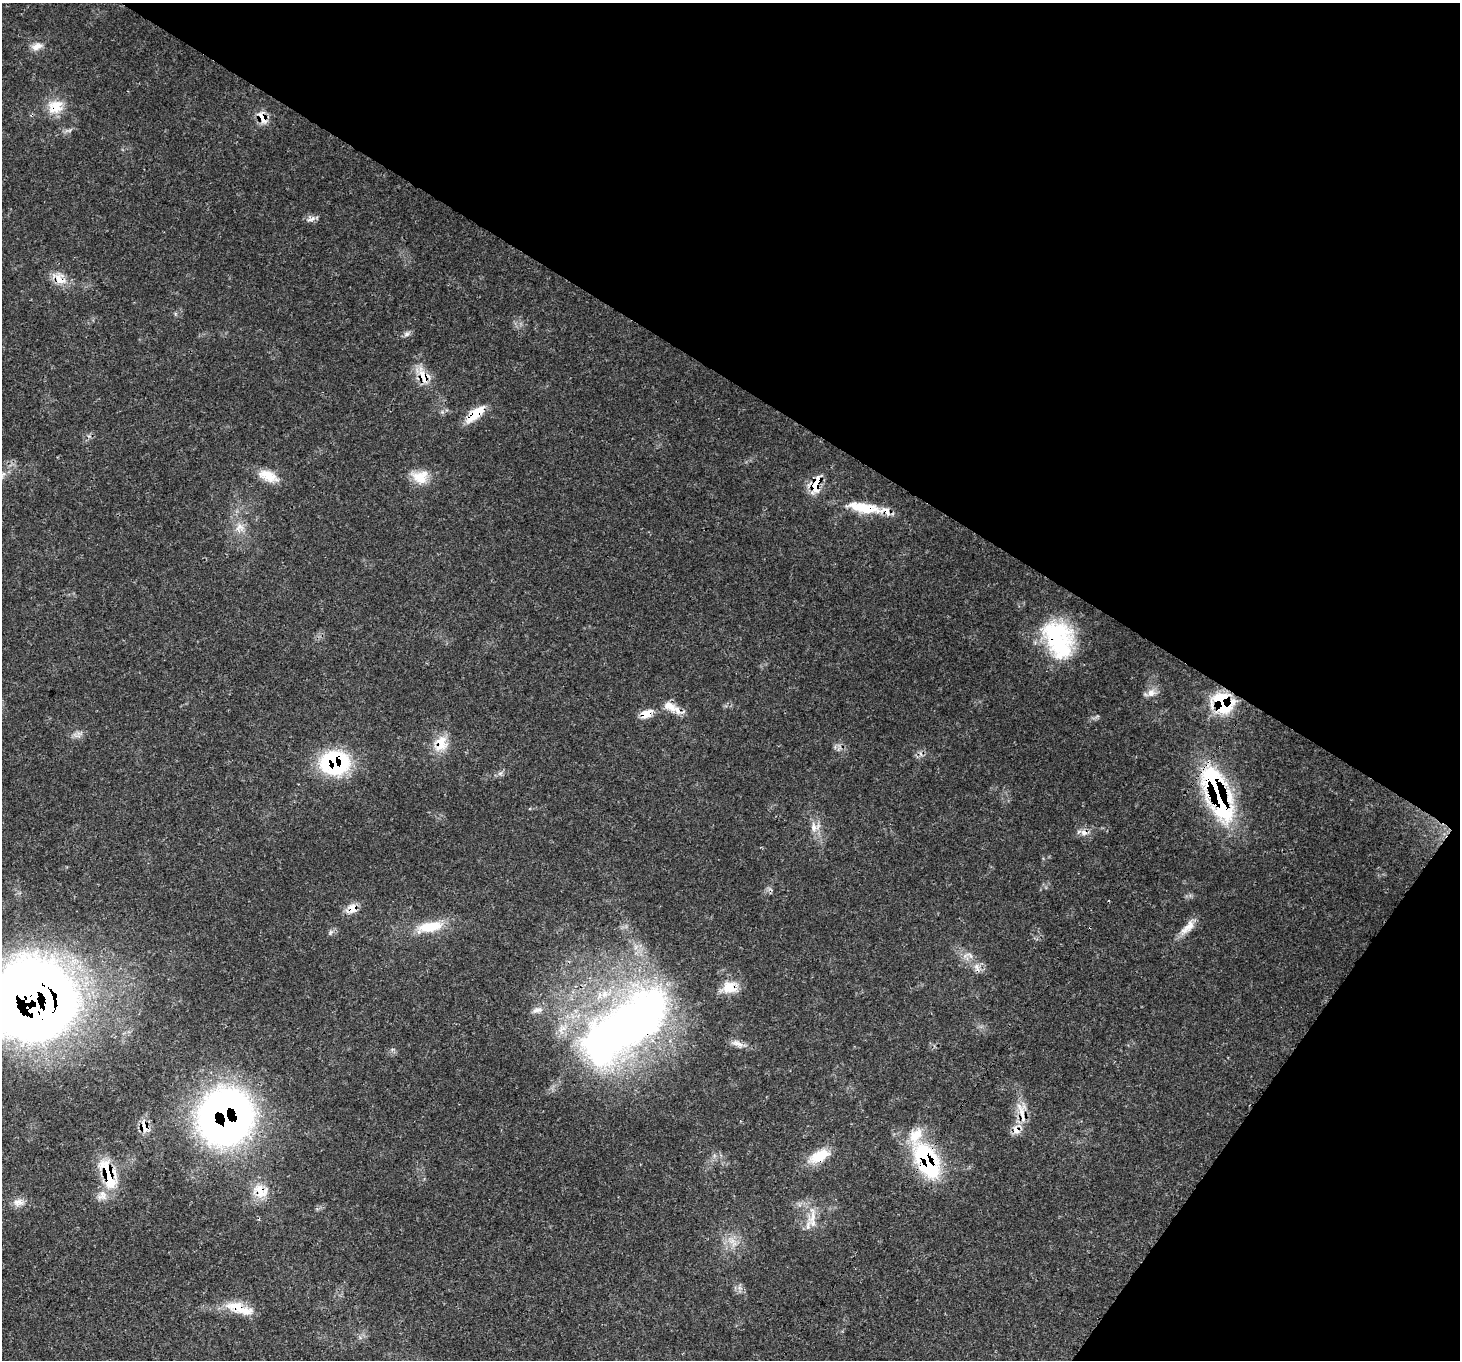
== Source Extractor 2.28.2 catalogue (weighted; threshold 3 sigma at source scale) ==
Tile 8 of 4 x 4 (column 4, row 2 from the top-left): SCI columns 4446-5903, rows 3063-4420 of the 5971 x 6062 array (HDU 1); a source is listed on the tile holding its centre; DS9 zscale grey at full resolution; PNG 1462 x 1362 px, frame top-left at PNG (2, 3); no overlay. Shown black and unused: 33% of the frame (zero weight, under 3 of 4 exposures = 7% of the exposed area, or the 3 px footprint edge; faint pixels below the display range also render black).
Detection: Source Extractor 2.28.2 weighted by HDU 2 'WHT'; one run over the whole footprint, this tile lists its part. Background 0.0597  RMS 0.0031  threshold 0.0139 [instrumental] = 3 sigma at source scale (4.5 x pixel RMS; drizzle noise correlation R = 1.50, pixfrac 1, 0.0396/0.0396 arcsec/px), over >= 5 px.
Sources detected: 58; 2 cosmic-ray / hot-pixel residue — not listed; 8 inside a brighter listed object's ellipse — not listed separately; the other 48 listed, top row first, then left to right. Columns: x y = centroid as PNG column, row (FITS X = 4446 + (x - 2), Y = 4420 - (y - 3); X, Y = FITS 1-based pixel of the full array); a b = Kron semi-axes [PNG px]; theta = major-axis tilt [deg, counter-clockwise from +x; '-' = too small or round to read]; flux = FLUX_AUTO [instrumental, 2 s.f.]
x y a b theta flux
37 46 16 10 20 2.5
55 107 21 18 32 6.9
262 118 19 10 -64 4
311 219 14 5 22 1.3
59 279 25 12 -41 4.9
407 334 9 7 33 1
423 376 29 14 -63 6.6
475 414 24 9 42 8.3
268 476 26 12 -22 6
420 477 22 17 -9 6.4
816 484 26 11 73 6.6
863 507 41 12 -10 11
240 527 13 11 20 3
1057 637 42 35 89 31
1151 693 13 11 46 2.6
1223 703 14 13 - 33
669 706 22 12 -34 4
646 714 15 9 22 3.8
77 735 14 8 16 1.7
441 744 23 17 69 6.8
335 763 30 25 -2 34
500 773 7 6 - 0.89
1217 794 49 19 -68 78
815 827 17 13 27 3.3
1084 832 12 8 -15 1.9
352 909 15 12 31 3.5
430 927 36 13 11 10
1187 927 27 10 48 3.9
331 932 8 5 73 0.79
965 956 12 4 26 1.2
977 968 15 7 -59 2.3
730 987 21 16 10 6.4
34 1001 62 58 12 560
537 1010 16 7 13 2
624 1027 129 54 38 210
737 1043 20 7 -23 2.3
1021 1113 40 10 -78 6
226 1117 48 45 67 180
144 1126 21 9 -74 3.6
1016 1130 14 8 -52 2.4
819 1156 29 14 27 7.8
927 1160 47 24 -62 34
108 1173 39 16 -71 15
260 1191 23 18 -29 6.9
19 1202 17 10 -3 2.7
813 1216 28 8 88 4.1
732 1241 12 9 -44 3
238 1307 30 15 -15 7.9
Overlapping masked pixels (flux is a lower limit): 27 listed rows (the first 20) at x y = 55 107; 262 118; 59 279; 423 376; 475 414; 816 484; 863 507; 1057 637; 1223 703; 646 714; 441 744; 335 763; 1217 794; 1084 832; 352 909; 730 987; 34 1001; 624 1027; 1021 1113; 226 1117
Isophote crosses this tile's border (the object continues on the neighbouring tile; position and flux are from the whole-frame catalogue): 1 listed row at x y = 34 1001